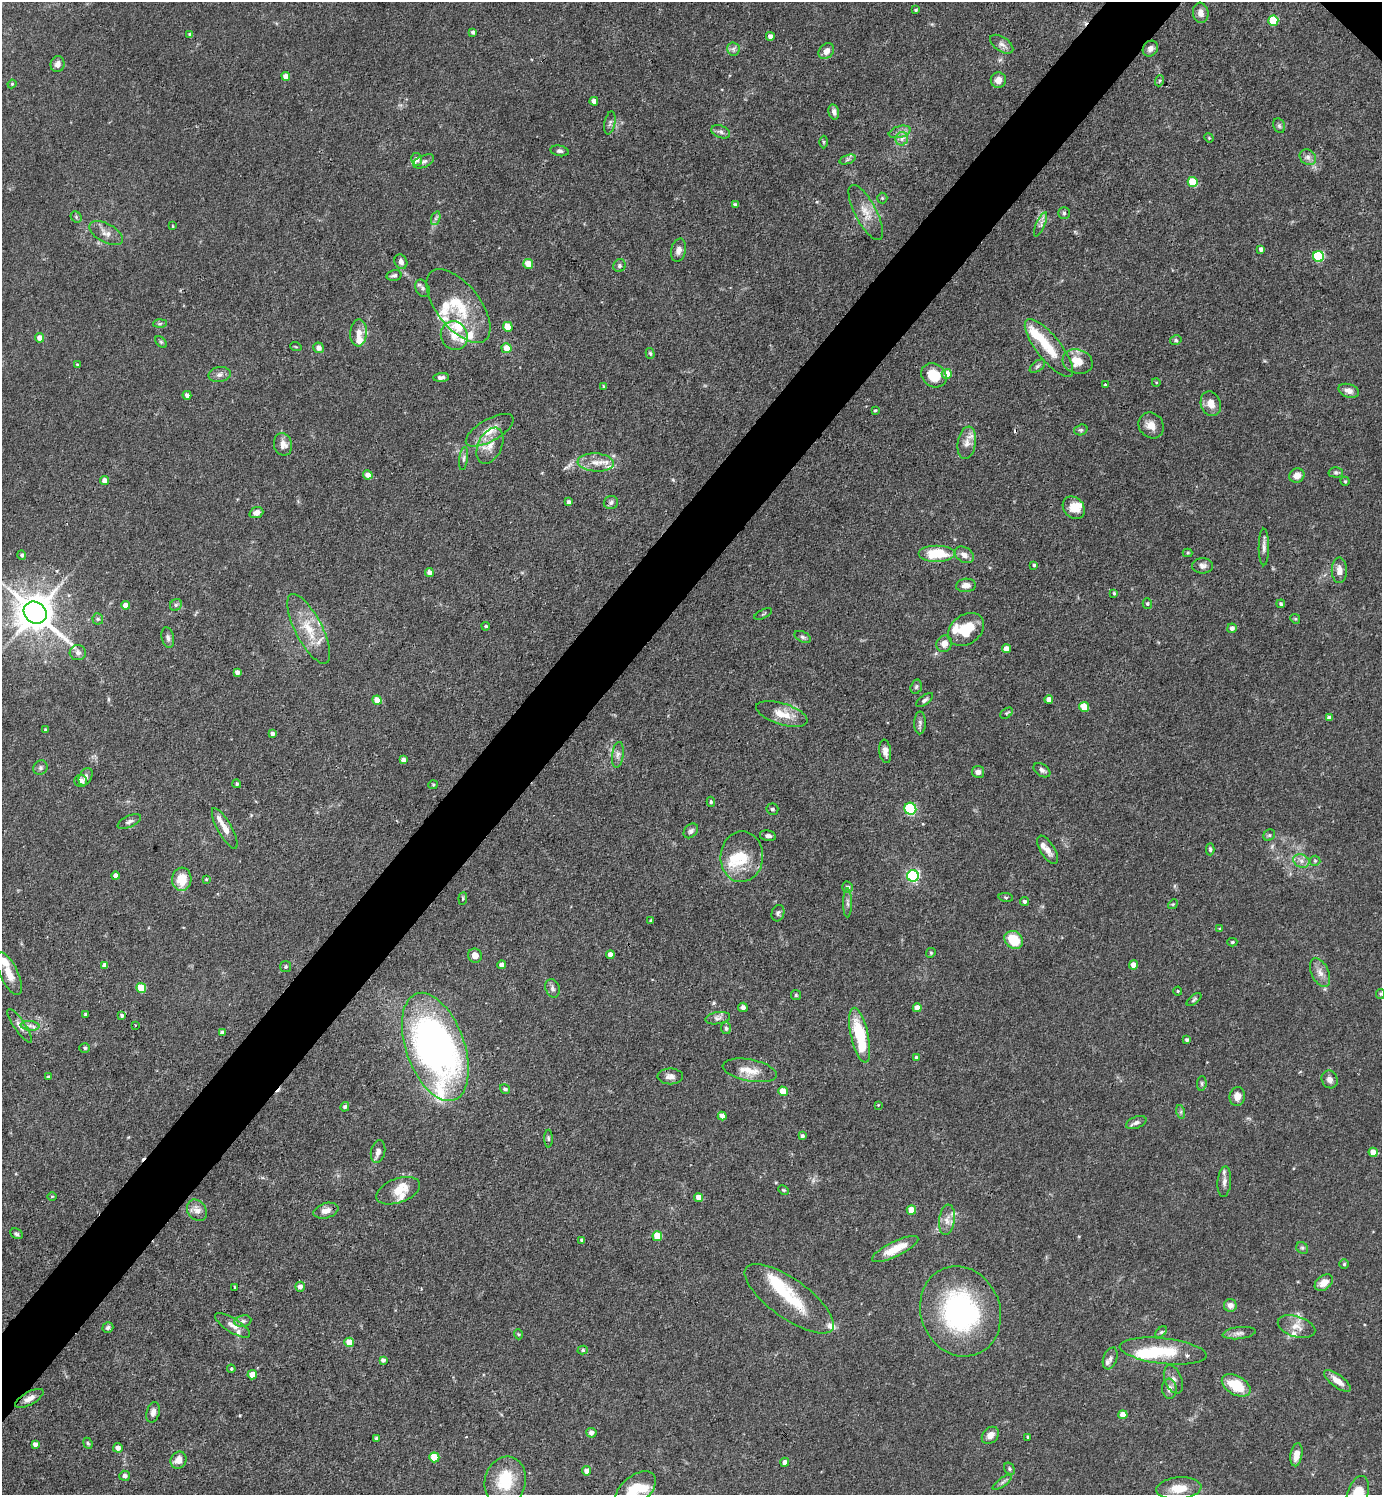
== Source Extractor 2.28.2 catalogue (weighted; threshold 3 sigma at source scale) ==
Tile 7 of 4 x 4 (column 3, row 2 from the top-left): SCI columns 3060-4439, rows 2987-4479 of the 5974 x 5972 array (HDU 1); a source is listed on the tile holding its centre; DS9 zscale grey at full resolution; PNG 1384 x 1497 px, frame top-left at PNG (2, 2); each listed source drawn as its Kron ellipse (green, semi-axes under 4 px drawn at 4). Shown black and unused: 5% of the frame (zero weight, under 3 of 4 exposures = <1% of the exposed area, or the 3 px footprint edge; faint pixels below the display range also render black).
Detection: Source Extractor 2.28.2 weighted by HDU 2 'WHT'; one run over the whole footprint, this tile lists its part. Background 0.0754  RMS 0.0039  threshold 0.0176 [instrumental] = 3 sigma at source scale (4.5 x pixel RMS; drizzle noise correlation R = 1.50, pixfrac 1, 0.05/0.05 arcsec/px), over >= 5 px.
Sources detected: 311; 2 inside a brighter object's white glare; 3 cosmic-ray / hot-pixel residue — neither listed nor drawn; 29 inside a brighter listed object's ellipse — not listed separately; the other 277 listed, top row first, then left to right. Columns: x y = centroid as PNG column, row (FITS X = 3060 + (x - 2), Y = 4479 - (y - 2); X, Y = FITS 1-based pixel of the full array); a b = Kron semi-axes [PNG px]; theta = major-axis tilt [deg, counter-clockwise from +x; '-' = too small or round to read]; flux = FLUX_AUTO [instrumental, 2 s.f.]
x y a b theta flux
916 10 4 3 - 0.48
1201 13 10 7 -83 2.6
1273 21 5 5 - 16
473 32 4 4 - 0.85
190 34 3 3 - 0.98
770 36 4 4 - 1.9
1002 44 13 7 -34 1.9
733 49 6 6 - 1.2
1150 49 8 7 - 1.8
826 51 9 6 48 2.7
58 64 8 7 - 1.8
286 76 4 4 - 3.2
998 80 7 7 - 2.6
1159 81 5 3 - 0.52
12 84 4 4 - 0.42
594 101 4 4 - 2.2
834 112 8 5 -78 1.4
610 123 12 5 78 1.1
1279 126 7 5 -69 0.88
721 132 10 6 -22 1.3
900 132 11 6 15 1.9
1209 138 5 3 - 0.37
902 139 7 6 - 1.6
824 142 6 4 -89 0.52
560 151 9 5 -11 1
1308 157 9 7 -35 1.7
416 159 6 5 - 2.1
848 159 8 4 19 0.79
424 161 11 6 24 1.4
1193 182 5 5 - 14
882 198 5 5 - 0.54
735 205 4 4 - 1
866 212 31 10 -62 6.5
1064 213 5 5 - 0.72
76 217 6 5 - 0.6
436 218 7 4 71 0.9
1040 224 13 4 67 1.4
173 226 4 2 - 0.27
106 233 18 9 -29 3.4
1261 249 4 4 - 1.2
679 250 11 7 75 2.2
1319 256 5 5 - 32
401 262 7 6 - 1.7
528 264 5 4 - 4.7
619 266 6 6 - 1
394 275 7 5 13 0.9
422 288 9 6 -62 1.3
458 306 44 21 -52 18
160 324 7 4 2 0.67
508 327 5 4 - 7.6
359 333 13 8 87 3.3
454 336 15 13 -66 5.3
40 338 4 4 - 3.3
1176 340 6 4 12 0.75
161 342 7 4 -45 0.57
296 347 6 3 -19 0.34
319 348 5 5 - 1.9
507 348 5 5 - 5.7
1049 348 36 12 -51 10
650 353 5 4 - 0.63
1078 362 15 12 -16 5.9
77 364 4 4 - 0.44
1037 366 9 5 38 0.87
947 374 5 5 - 5.6
220 375 11 7 8 1.8
934 375 13 11 -36 8.5
441 377 8 4 6 1.2
1156 382 4 3 - 0.33
1105 385 4 3 - 0.52
603 386 4 3 - 0.37
1349 391 10 6 -17 2.4
187 395 4 4 - 1.3
1211 404 12 10 -69 4
875 410 3 2 - 0.44
1151 425 13 12 - 3.7
490 430 27 11 30 6.7
1081 430 7 5 18 0.77
967 443 16 9 80 3.4
283 444 11 9 -77 2.8
490 446 19 12 65 5.1
464 459 12 4 83 1.1
596 462 18 9 -3 4.7
1336 472 7 5 -1 0.72
368 475 5 4 - 3
1297 475 7 7 - 3
105 481 4 4 - 2.7
1345 481 4 4 - 0.5
569 502 4 4 - 1.2
611 502 7 6 - 1.1
1074 508 12 10 -47 4.9
256 513 7 5 22 2.2
1264 547 18 5 90 1.8
1188 553 5 4 - 0.48
937 554 18 8 0 13
22 555 4 4 - 0.96
964 555 10 7 -33 2.6
1034 565 4 3 - 0.7
1203 566 10 8 0 1.8
1339 570 12 7 -90 2.9
429 572 4 4 - 2
966 585 10 6 5 2.7
1114 593 3 3 - 0.46
1147 604 5 4 - 0.58
1281 604 4 4 - 0.74
125 605 4 4 - 3.2
176 605 6 5 - 0.78
35 613 12 10 -37 1000
763 614 9 2 26 0.44
98 619 5 5 - 0.73
1295 619 5 4 - 0.47
486 626 4 3 - 0.54
1232 628 5 5 - 1.3
309 629 38 13 -63 11
966 630 20 14 37 11
803 637 9 5 -25 1
168 638 10 6 -78 1.3
944 644 8 7 - 2.7
1006 649 4 4 - 3.7
78 653 8 7 - 1.7
237 672 4 4 - 1.6
916 687 7 5 74 0.77
1049 699 4 4 - 2.3
377 700 5 4 - 4.8
925 700 10 4 35 1
1084 707 5 4 - 8.1
1007 713 7 4 34 0.7
782 714 27 10 -17 6.7
1329 718 4 4 - 1.5
920 723 11 5 89 1.2
45 730 3 3 - 0.55
272 734 4 4 - 1.5
885 751 12 6 -83 2.1
618 755 13 6 83 1.7
403 760 4 4 - 1.7
40 768 7 6 - 1.1
1042 770 9 6 -36 1.3
978 772 6 6 - 1.8
86 777 9 6 63 1.5
81 781 6 6 - 1.9
237 784 4 4 - 0.73
433 785 4 4 - 0.45
711 802 5 4 - 0.56
772 809 6 5 - 0.87
910 809 6 6 - 36
129 822 13 5 25 1.3
225 828 23 7 -61 3.8
691 831 8 6 45 1.2
1269 835 6 5 - 0.61
768 836 8 5 -12 1.2
1210 849 6 4 -88 0.67
1047 850 16 7 -58 2.9
742 857 25 21 86 12
1301 861 8 6 -21 1.9
1315 861 5 5 - 0.53
115 876 4 4 - 2.1
913 876 6 6 - 59
182 879 11 9 85 8
206 879 3 2 - 0.35
847 887 6 5 - 1.2
1006 897 7 4 -8 0.59
463 898 6 4 84 0.52
1025 902 5 4 - 1
848 903 14 4 89 1.4
1173 904 5 4 - 0.49
778 913 8 6 70 1
651 921 3 3 - 0.74
1220 929 4 3 - 0.52
1014 940 10 8 -39 11
1232 942 5 4 - 0.56
931 953 5 4 - 0.52
610 955 4 4 - 2.6
475 956 7 7 - 2.8
104 965 4 4 - 2
501 965 4 4 - 2
1133 965 4 4 - 3.2
286 967 5 5 - 0.62
1320 973 15 8 -65 3
9 974 23 9 -65 5.7
141 988 5 5 - 12
553 988 9 7 -69 1.3
1178 991 4 4 - 0.45
1380 994 5 4 - 0.49
796 995 5 5 - 0.55
1194 1000 8 4 38 0.74
743 1007 5 4 - 1.2
917 1008 4 4 - 3.4
85 1014 3 3 - 0.63
122 1015 4 4 - 0.78
718 1018 13 6 9 1.6
135 1025 2 2 - 0.36
20 1026 20 5 -55 2.1
30 1026 9 5 -5 1.3
726 1028 6 5 - 0.72
222 1032 4 4 - 1.3
860 1035 28 8 -77 20
1187 1040 3 3 - 0.83
435 1047 56 29 -70 190
85 1048 5 4 - 0.65
916 1057 4 3 - 0.57
750 1070 27 11 -11 6.3
670 1076 13 8 0 2.1
48 1077 4 3 - 0.66
1330 1079 9 8 - 1.9
1202 1083 7 4 85 0.75
505 1089 5 4 - 0.83
783 1091 5 4 - 7
1237 1096 9 7 82 3.2
878 1105 4 4 - 0.3
345 1107 5 4 - 1
1181 1112 7 4 -72 0.73
722 1116 4 4 - 2
1136 1123 11 5 21 1.3
802 1136 4 3 - 0.87
548 1139 9 4 -89 0.77
378 1152 11 7 77 1.9
1373 1152 4 4 - 4.4
1224 1182 15 7 85 2.1
783 1190 5 3 - 0.48
398 1191 23 12 20 6.7
52 1196 5 3 - 0.36
699 1197 4 4 - 3.6
197 1210 11 9 -54 2.9
911 1210 5 4 - 7
326 1211 13 7 16 3
947 1220 15 8 82 3
16 1234 7 5 -28 0.8
657 1236 5 5 - 11
582 1240 4 4 - 0.72
1302 1248 6 5 - 0.71
895 1249 25 7 26 8.5
1344 1264 5 5 - 0.55
1324 1283 10 7 36 3.7
235 1287 3 2 - 0.4
300 1287 5 5 - 2.1
789 1299 53 19 -36 19
1230 1305 6 6 - 2.1
960 1311 46 39 -68 67
243 1321 8 5 9 1.3
233 1325 20 7 -32 2.9
1296 1327 19 10 -17 4
108 1328 5 5 - 0.97
1161 1332 7 4 44 0.61
1239 1333 16 6 7 1.8
518 1334 5 3 - 0.38
349 1342 5 4 - 7.1
583 1350 5 4 - 0.61
1163 1351 43 12 -6 16
1110 1358 11 6 69 1.5
383 1360 4 4 - 1.1
231 1369 4 4 - 0.51
252 1375 4 4 - 4.8
1173 1379 15 8 -69 2.4
1337 1381 16 6 -37 4
1236 1385 15 9 -30 13
1169 1389 10 7 -86 2.4
29 1398 15 6 30 2.8
153 1412 10 6 75 1.7
1123 1415 4 4 - 4.6
591 1433 5 5 - 1.8
990 1435 9 7 46 3.1
1028 1437 3 3 - 0.52
376 1438 4 3 - 0.8
88 1443 6 4 -67 0.59
35 1444 4 4 - 1.7
118 1448 5 4 - 2.1
1296 1455 11 6 80 4
434 1457 5 5 - 11
178 1460 9 7 65 3.3
785 1462 4 4 - 1.9
1009 1469 6 5 - 0.64
587 1471 4 4 - 3
125 1476 5 5 - 1.4
505 1481 25 20 74 15
1002 1482 11 3 35 0.88
1179 1488 22 11 5 6.6
636 1490 23 14 39 18
1358 1494 18 10 72 13
Overlapping masked pixels (flux is a lower limit): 1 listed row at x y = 29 1398
Isophote crosses this tile's border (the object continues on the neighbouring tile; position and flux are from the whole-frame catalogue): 2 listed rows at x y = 636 1490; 1358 1494